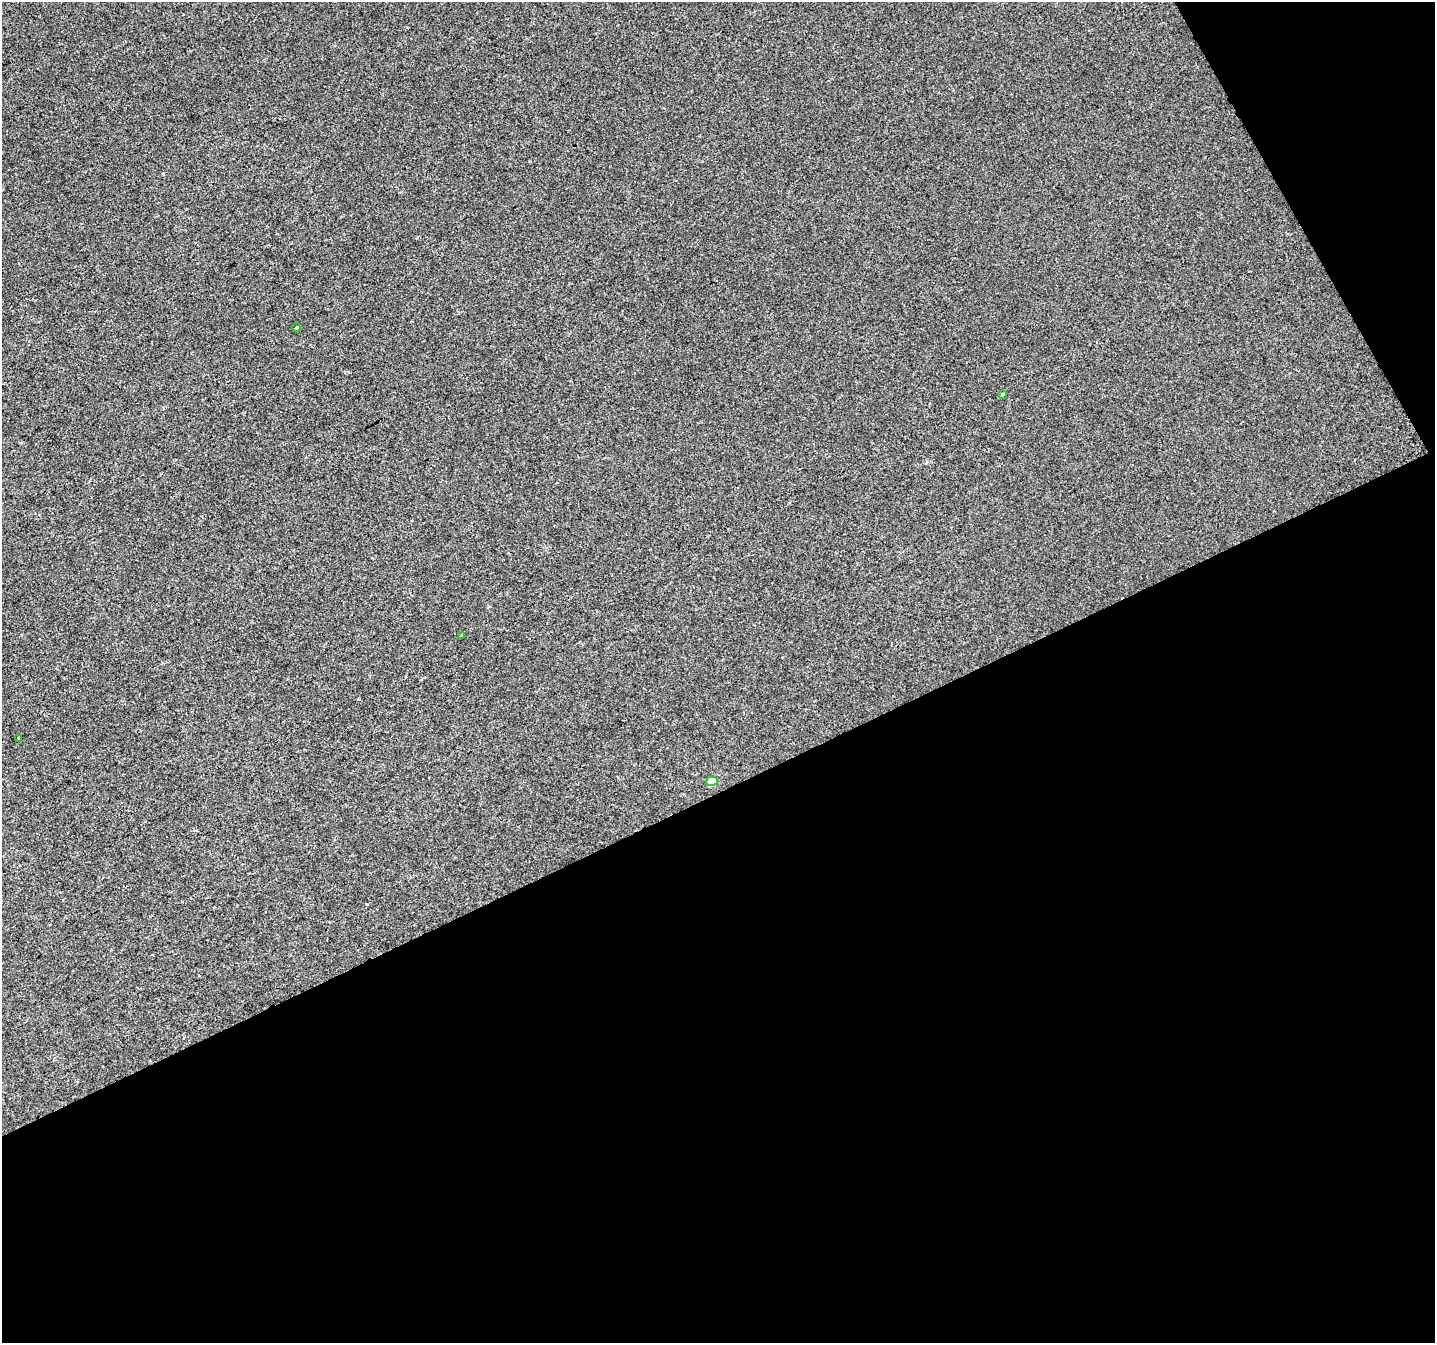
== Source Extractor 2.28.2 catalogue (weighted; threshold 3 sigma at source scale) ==
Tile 4 of 2 x 2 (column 2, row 2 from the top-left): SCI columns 1436-2868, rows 76-1416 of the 2868 x 2814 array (HDU 1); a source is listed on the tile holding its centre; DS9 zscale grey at full resolution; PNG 1437 x 1345 px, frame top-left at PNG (2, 2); each listed source drawn as its Kron ellipse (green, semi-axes under 4 px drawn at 4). Shown black and unused: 44% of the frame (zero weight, under 2 of 3 exposures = <1% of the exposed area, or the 3 px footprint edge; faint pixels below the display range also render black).
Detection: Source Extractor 2.28.2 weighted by HDU 2 'WHT'; one run over the whole footprint, this tile lists its part. Background -4.49e-06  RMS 0.0044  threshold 0.0199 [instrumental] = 3 sigma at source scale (4.5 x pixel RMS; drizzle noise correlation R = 1.50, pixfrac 1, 0.0396/0.0396 arcsec/px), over >= 5 px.
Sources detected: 5; all 5 listed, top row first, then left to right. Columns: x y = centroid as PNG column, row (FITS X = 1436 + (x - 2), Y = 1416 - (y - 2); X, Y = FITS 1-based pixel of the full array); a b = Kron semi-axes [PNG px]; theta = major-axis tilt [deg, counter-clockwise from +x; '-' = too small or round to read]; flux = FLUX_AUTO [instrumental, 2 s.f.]
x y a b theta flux
297 327 4 3 - 1.5
1003 394 3 3 - 3.5
461 635 3 3 - 1
18 738 4 2 - 0.67
712 781 6 5 - 12